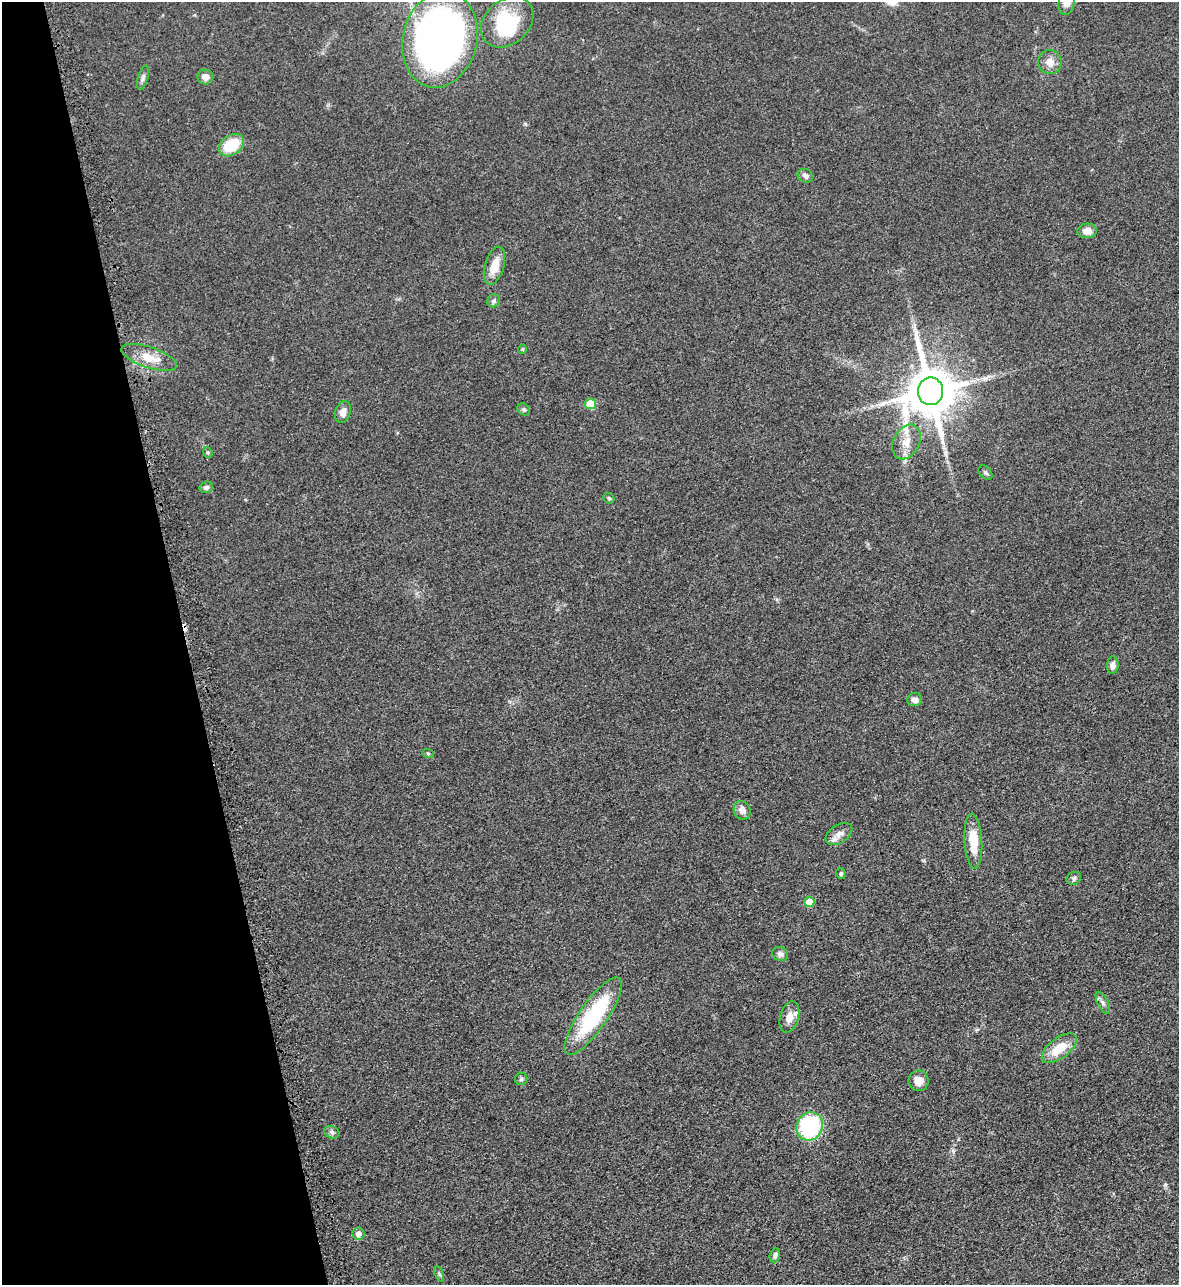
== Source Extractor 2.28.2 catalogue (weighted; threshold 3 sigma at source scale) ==
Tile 5 of 4 x 4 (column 1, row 2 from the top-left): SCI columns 184-1360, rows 2618-3900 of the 5195 x 5235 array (HDU 1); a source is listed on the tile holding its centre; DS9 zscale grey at full resolution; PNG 1181 x 1287 px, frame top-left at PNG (2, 2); each listed source drawn as its Kron ellipse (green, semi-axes under 4 px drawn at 4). Shown black and unused: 16% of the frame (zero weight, under 3 of 5 exposures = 4% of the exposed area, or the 3 px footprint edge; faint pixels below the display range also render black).
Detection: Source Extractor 2.28.2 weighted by HDU 2 'WHT'; one run over the whole footprint, this tile lists its part. Background 0.047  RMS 0.0063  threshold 0.0284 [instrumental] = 3 sigma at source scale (4.5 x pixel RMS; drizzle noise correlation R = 1.50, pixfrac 1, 0.05/0.05 arcsec/px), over >= 5 px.
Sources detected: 46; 1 inside a brighter object's white glare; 1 cosmic-ray / hot-pixel residue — neither listed nor drawn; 1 inside a brighter listed object's ellipse — not listed separately; the other 43 listed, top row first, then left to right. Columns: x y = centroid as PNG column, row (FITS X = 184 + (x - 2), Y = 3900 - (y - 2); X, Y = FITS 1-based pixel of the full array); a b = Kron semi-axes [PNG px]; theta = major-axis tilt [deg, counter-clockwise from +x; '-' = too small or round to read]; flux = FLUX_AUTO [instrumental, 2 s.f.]
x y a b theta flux
1067 2 12 8 78 7.1
507 22 29 22 41 42
440 40 49 37 76 450
1050 62 12 11 - 5.9
205 77 8 7 - 3.9
143 78 12 5 74 1.9
231 145 14 9 36 21
805 176 8 6 -27 2.4
1087 231 10 7 3 6.1
494 266 20 9 74 10
494 301 6 6 - 1.5
522 349 4 4 - 0.67
149 357 29 10 -19 11
930 391 14 12 -89 3200
590 404 5 5 - 22
524 409 7 5 -37 1.1
343 412 11 7 72 4.3
906 442 18 13 63 8.4
208 452 5 4 - 0.83
985 473 8 5 -49 1.4
206 487 7 5 16 1.6
609 498 6 4 -42 0.82
1113 665 9 5 85 2.9
915 699 7 6 - 3.2
428 753 6 3 -19 0.66
742 810 10 8 -63 3.9
839 834 15 9 33 4.5
973 841 27 9 -86 15
841 873 5 4 - 1.1
1074 878 7 6 - 1.4
809 902 5 5 - 11
780 954 8 7 - 2.3
1103 1003 12 5 -63 2
593 1016 46 14 55 55
789 1017 16 9 73 6.1
1059 1048 20 10 37 13
521 1079 6 6 - 1.2
919 1081 10 10 - 5.5
810 1126 14 13 - 59
332 1132 8 6 -21 1.6
358 1234 6 6 - 3.3
775 1255 7 5 70 1.8
439 1274 8 4 -67 1.1
Isophote crosses this tile's border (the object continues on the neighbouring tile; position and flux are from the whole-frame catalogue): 1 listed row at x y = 1067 2